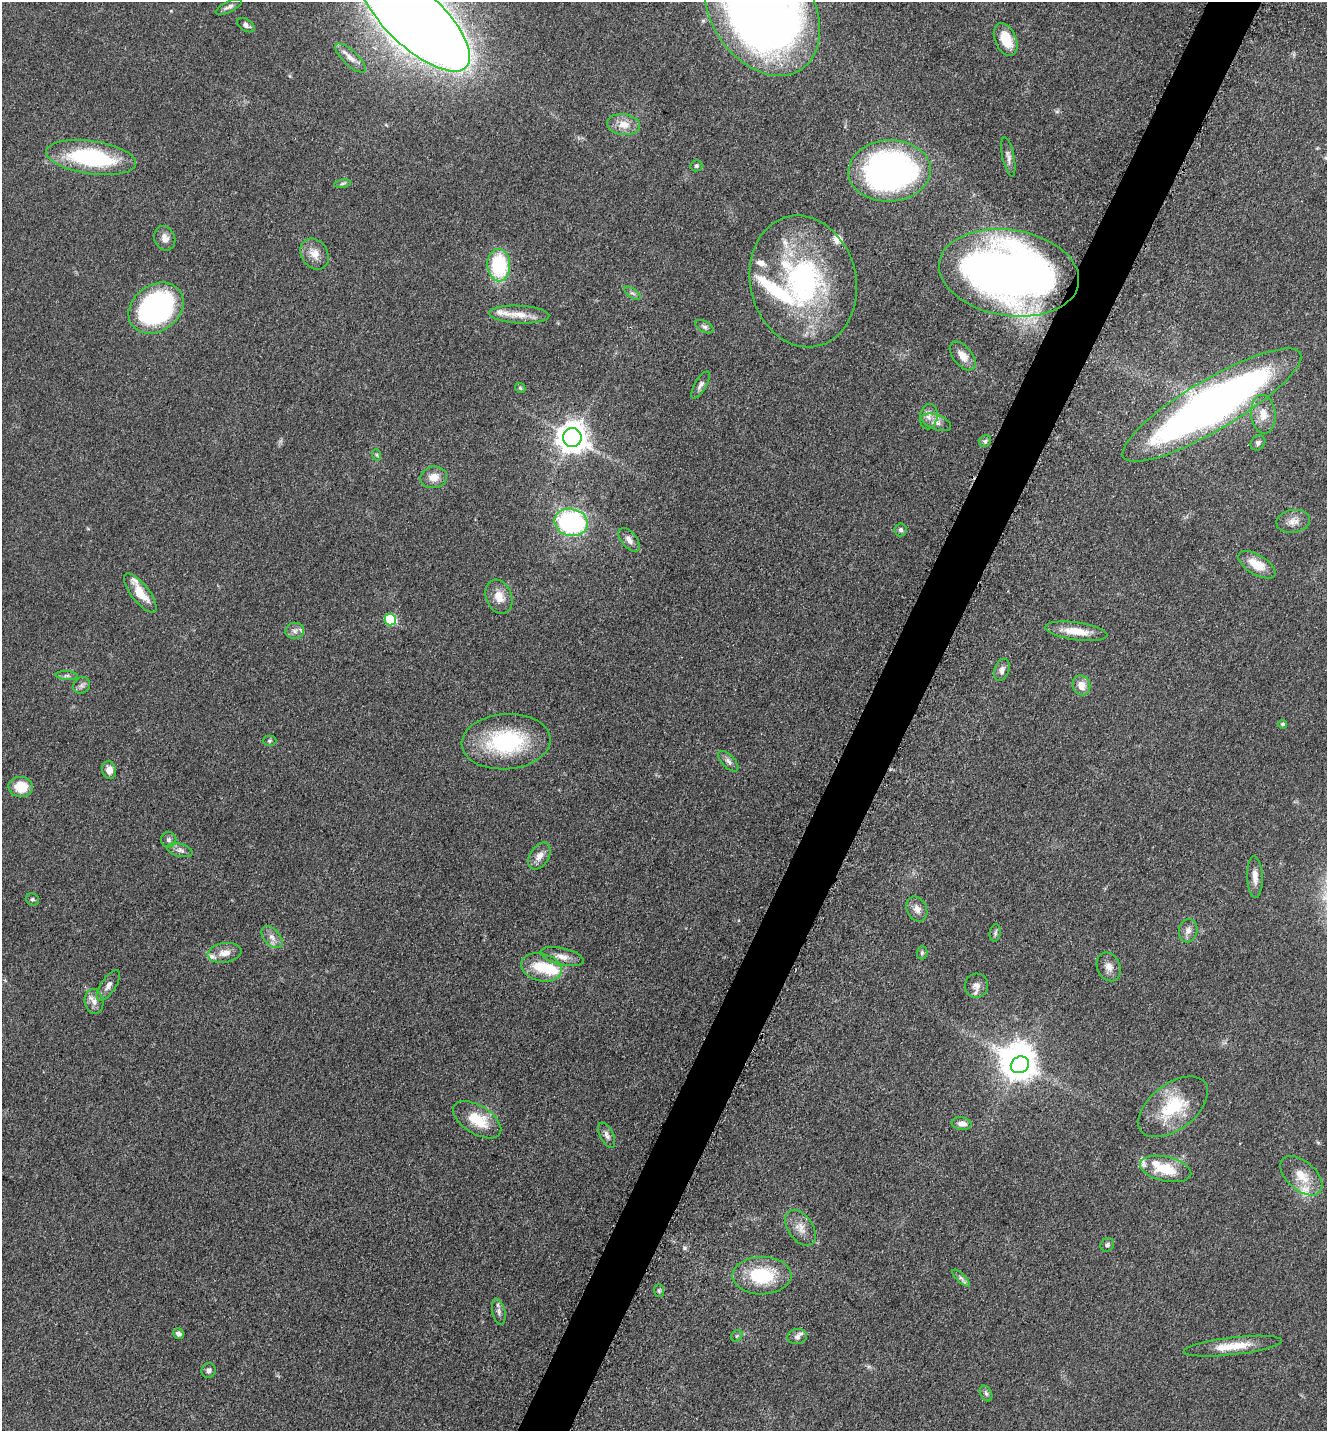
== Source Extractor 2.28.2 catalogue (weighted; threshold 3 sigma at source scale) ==
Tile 10 of 4 x 4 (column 2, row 3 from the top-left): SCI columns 1624-2948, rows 1471-2899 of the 5806 x 5775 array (HDU 1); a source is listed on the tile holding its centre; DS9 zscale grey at full resolution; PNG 1329 x 1433 px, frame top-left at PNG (2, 2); each listed source drawn as its Kron ellipse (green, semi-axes under 4 px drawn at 4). Shown black and unused: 4% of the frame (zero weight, under 3 of 5 exposures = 4% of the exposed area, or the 3 px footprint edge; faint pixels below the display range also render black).
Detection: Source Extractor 2.28.2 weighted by HDU 2 'WHT'; one run over the whole footprint, this tile lists its part. Background 0.0636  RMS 0.006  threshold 0.027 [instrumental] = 3 sigma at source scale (4.5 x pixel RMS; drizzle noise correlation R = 1.50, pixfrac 1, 0.05/0.05 arcsec/px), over >= 5 px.
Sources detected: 103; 3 inside a brighter object's white glare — neither listed nor drawn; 11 inside a brighter listed object's ellipse — not listed separately; the other 89 listed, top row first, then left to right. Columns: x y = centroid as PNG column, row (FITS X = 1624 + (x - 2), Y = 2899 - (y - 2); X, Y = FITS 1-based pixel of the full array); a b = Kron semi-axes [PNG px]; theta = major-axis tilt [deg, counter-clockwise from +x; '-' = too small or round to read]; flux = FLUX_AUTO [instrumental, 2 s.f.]
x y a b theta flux
229 7 14 5 25 2.2
762 10 71 51 -57 640
415 19 71 28 -43 2200
246 25 10 6 -32 2.1
1006 39 17 10 -67 15
350 58 20 7 -43 5
623 124 16 10 -7 7.6
91 157 45 16 -8 65
1008 157 20 6 -79 3.1
696 166 6 5 - 1.1
889 171 41 30 2 210
342 183 8 4 9 1.2
165 238 12 10 -67 4.3
315 254 16 13 -56 6.8
499 265 16 11 -88 46
1009 273 71 43 -9 470
803 281 66 53 -77 130
632 293 9 4 -34 1.6
156 308 29 23 35 130
519 315 30 9 -3 9.5
704 327 10 5 -28 1.8
963 356 17 9 -51 6.4
700 385 15 6 59 2.5
520 388 5 4 - 0.85
1212 405 103 25 31 420
1263 414 19 12 -84 8.4
929 417 13 9 79 4.1
936 422 15 7 -20 3.8
572 437 9 9 - 910
985 441 6 5 - 1.3
1258 443 8 6 49 1.8
377 455 6 3 -71 0.85
434 477 13 11 10 6.6
1293 521 17 11 9 5.5
571 522 17 13 -13 95
901 530 6 6 - 1.5
629 540 14 7 -50 3.6
1257 565 21 10 -31 12
140 593 24 9 -52 12
499 597 17 12 -68 8.1
390 620 6 6 - 41
295 631 9 8 - 2.8
1076 631 31 9 -8 12
1002 670 11 7 71 2.8
67 676 11 4 -4 1.6
82 685 9 8 - 2.1
1081 685 10 8 -66 6.1
1283 724 4 4 - 1.1
269 741 7 5 1 0.89
506 742 45 27 4 59
728 761 13 6 -46 2.6
109 770 9 7 -81 4.5
21 787 12 10 -5 14
168 840 8 8 - 1.9
180 850 13 6 -13 2.5
539 856 15 9 57 5
1255 877 21 7 -88 5.2
32 899 7 6 - 1.2
917 909 13 9 -64 4.2
1188 931 12 9 78 3.7
995 933 8 5 80 1.5
272 937 13 8 -48 3.9
225 953 17 9 9 5.8
922 953 6 5 - 1.2
562 957 22 8 -13 5.4
542 967 20 14 -14 18
1109 967 15 11 -66 4.6
108 985 18 7 56 4
976 986 12 11 - 4.4
94 1002 12 9 -80 4.3
1020 1065 9 8 - 780
1173 1107 40 23 37 32
477 1120 27 14 -32 19
962 1124 10 6 -7 3.8
607 1135 13 6 -64 2.6
1166 1169 26 12 -13 19
1301 1176 25 14 -41 12
800 1228 20 12 -56 6.5
1107 1245 7 6 - 1.6
762 1276 29 19 1 31
961 1278 11 4 -43 1.8
659 1291 6 5 - 1
499 1312 13 6 -78 2.5
178 1334 6 5 - 1.9
737 1336 6 5 - 0.93
797 1337 10 7 12 2.3
1233 1346 49 8 7 14
209 1370 7 7 - 2.1
986 1393 8 5 -62 1.6
Overlapping masked pixels (flux is a lower limit): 2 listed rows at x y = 1009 273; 1212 405
Isophote crosses this tile's border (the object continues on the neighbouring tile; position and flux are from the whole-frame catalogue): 2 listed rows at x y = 762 10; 415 19